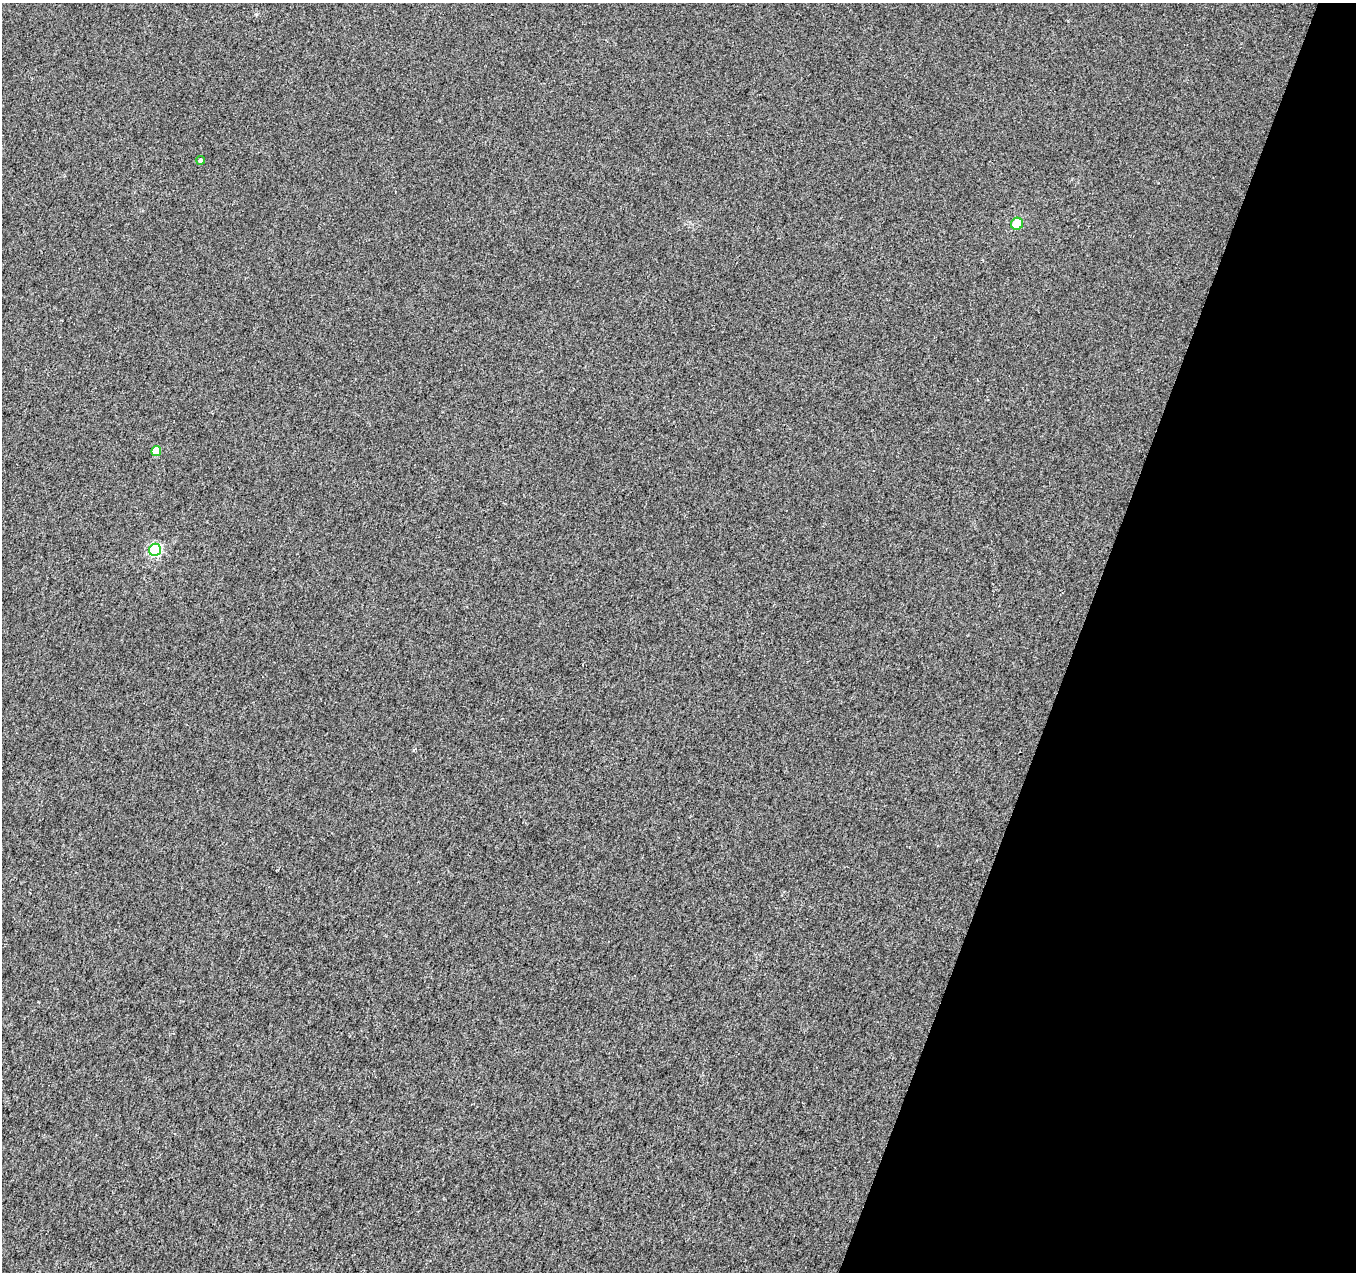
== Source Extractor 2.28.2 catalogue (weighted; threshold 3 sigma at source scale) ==
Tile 8 of 4 x 4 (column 4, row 2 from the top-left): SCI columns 4073-5426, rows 2755-4024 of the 5441 x 5596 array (HDU 1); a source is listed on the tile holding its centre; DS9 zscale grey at full resolution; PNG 1358 x 1274 px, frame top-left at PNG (2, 3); each listed source drawn as its Kron ellipse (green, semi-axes under 4 px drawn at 4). Shown black and unused: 20% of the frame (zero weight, under 2 of 3 exposures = <1% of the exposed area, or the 3 px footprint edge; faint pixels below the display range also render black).
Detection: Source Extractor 2.28.2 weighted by HDU 2 'WHT'; one run over the whole footprint, this tile lists its part. Background 0.0146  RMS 0.01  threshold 0.0459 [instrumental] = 3 sigma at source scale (4.5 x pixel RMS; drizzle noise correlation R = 1.50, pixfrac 1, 0.0396/0.0396 arcsec/px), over >= 5 px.
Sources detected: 4; all 4 listed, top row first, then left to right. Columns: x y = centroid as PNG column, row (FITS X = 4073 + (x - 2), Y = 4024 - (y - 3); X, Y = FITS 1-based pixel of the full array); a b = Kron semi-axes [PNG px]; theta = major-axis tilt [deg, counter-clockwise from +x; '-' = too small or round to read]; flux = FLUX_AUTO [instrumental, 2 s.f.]
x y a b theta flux
201 160 4 4 - 2.7
1017 224 6 6 - 19
156 451 5 5 - 19
155 550 6 6 - 140